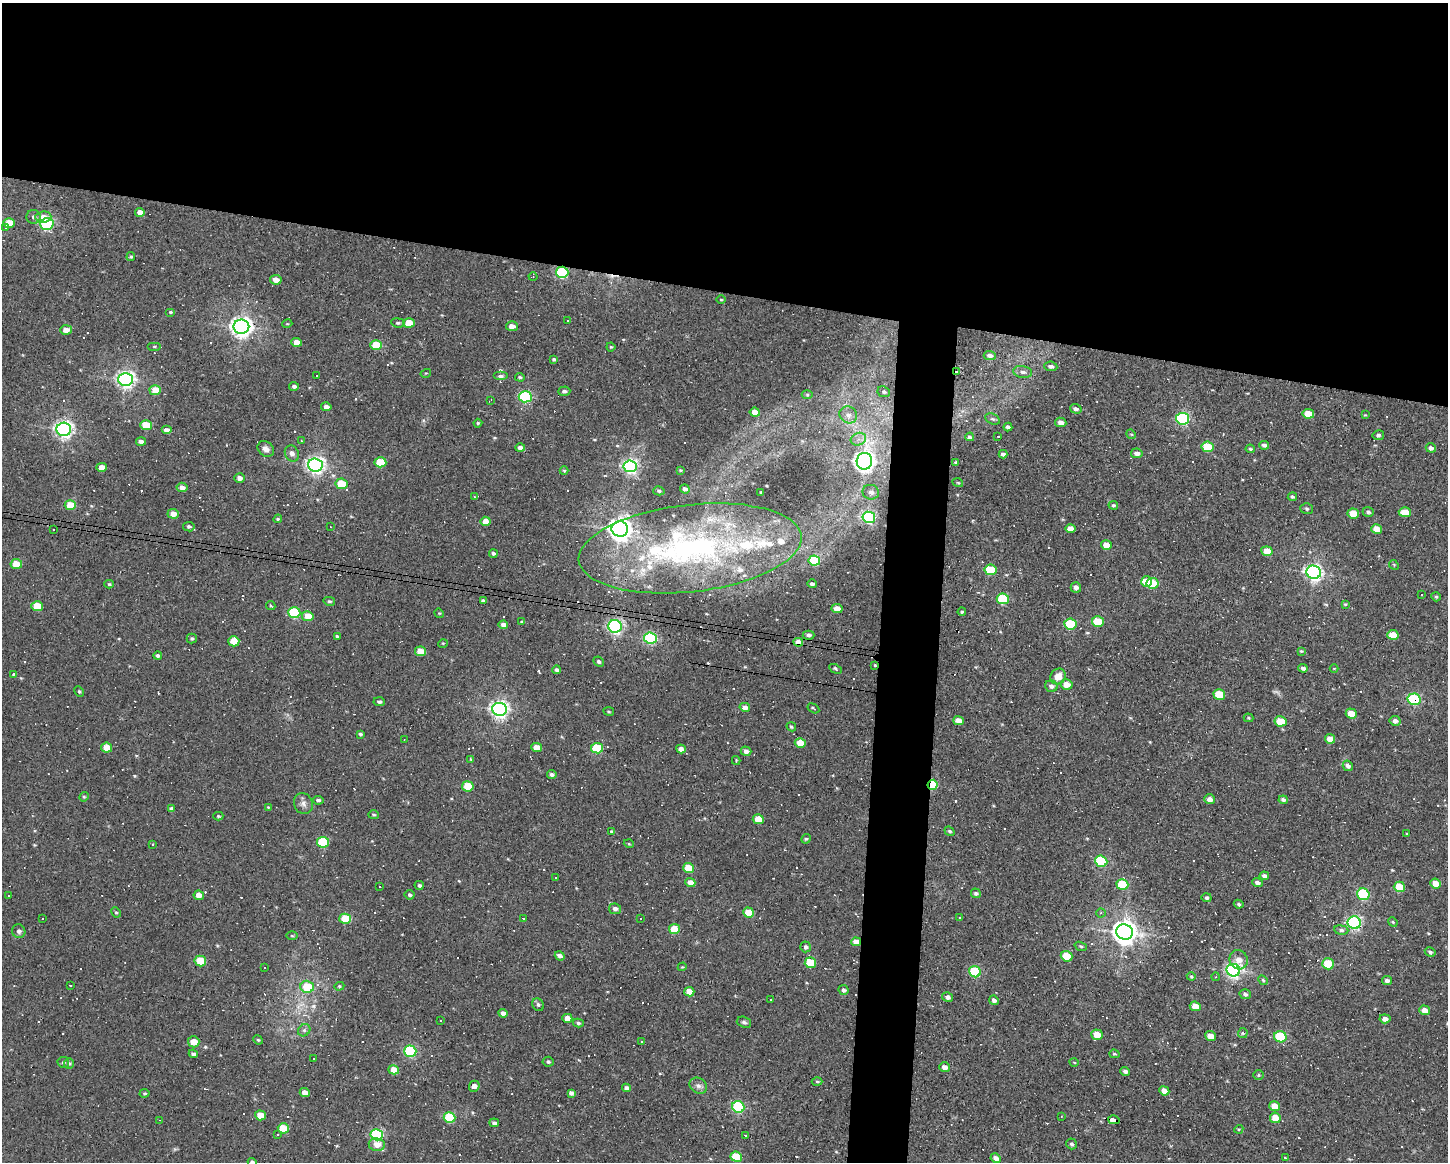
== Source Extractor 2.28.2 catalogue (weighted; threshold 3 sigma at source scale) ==
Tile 2 of 3 x 4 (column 2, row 1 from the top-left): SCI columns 1553-2998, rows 3481-4640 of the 4664 x 4640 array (HDU 1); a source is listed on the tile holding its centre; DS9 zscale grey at full resolution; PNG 1450 x 1164 px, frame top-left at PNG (2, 3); each listed source drawn as its Kron ellipse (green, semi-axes under 4 px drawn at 4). Shown black and unused: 28% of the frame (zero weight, under 3 of 4 exposures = <1% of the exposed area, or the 3 px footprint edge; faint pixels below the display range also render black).
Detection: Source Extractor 2.28.2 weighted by HDU 2 'WHT'; one run over the whole footprint, this tile lists its part. Background 0.037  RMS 0.0064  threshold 0.0288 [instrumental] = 3 sigma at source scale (4.5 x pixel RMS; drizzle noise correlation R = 1.50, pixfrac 1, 0.05/0.05 arcsec/px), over >= 5 px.
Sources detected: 434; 1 too faint to see at this stretch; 101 cosmic-ray / hot-pixel residue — neither listed nor drawn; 11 inside a brighter listed object's ellipse — not listed separately; the other 321 listed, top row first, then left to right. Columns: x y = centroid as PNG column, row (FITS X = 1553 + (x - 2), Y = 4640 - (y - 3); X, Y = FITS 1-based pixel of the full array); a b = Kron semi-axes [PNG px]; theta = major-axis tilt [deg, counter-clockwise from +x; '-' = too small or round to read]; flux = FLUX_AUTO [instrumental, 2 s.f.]
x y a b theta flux
140 212 5 4 - 4.4
33 217 7 7 - 1.7
43 217 8 5 5 5.6
9 223 6 5 - 11
47 224 6 6 - 97
5 228 3 3 - 24
131 257 4 4 - 0.88
562 272 6 5 - 72
533 277 4 3 - 0.5
276 280 5 5 - 5.1
721 300 5 3 - 0.52
170 312 5 4 - 0.75
568 321 3 3 - 2.1
398 323 7 4 -8 1.2
409 323 6 4 -1 13
287 324 5 3 - 0.51
512 326 6 5 - 4.7
241 327 8 7 - 390
66 330 6 4 5 4.5
296 342 5 4 - 7.1
376 345 6 5 - 20
154 346 7 3 0 0.78
611 347 4 4 - 0.75
990 355 6 4 -5 2.3
554 359 4 3 - 1.1
1051 366 6 5 - 1.7
957 372 3 3 - 3.7
1023 372 9 6 -9 2.4
426 373 5 3 - 0.58
317 376 2 2 - 0.46
500 376 7 4 0 1.6
520 377 5 3 - 0.8
126 379 7 6 - 250
294 386 5 4 - 1.8
155 390 6 5 - 10
564 391 6 4 3 1.4
884 392 6 5 - 1.2
807 395 5 3 - 0.73
525 397 6 5 - 84
491 400 4 2 - 0.45
326 407 5 4 - 2.8
1076 409 6 4 -20 2
755 412 5 4 - 6.6
1308 414 6 5 - 12
848 415 9 8 - 3.5
1365 415 3 3 - 0.5
993 419 8 5 -25 1.2
1183 419 6 6 - 99
1061 422 6 4 -10 3.4
478 423 4 4 - 0.79
146 425 6 5 - 16
1008 427 4 4 - 1.5
64 429 7 6 - 250
166 430 5 4 - 3.2
1131 434 5 4 - 0.7
1378 435 6 5 - 1.4
998 436 3 2 - 0.35
970 437 4 3 - 1.4
858 439 8 6 21 2.6
302 441 3 2 - 0.66
141 442 5 4 - 2.3
1264 445 5 4 - 1.8
1207 447 6 5 - 23
520 448 5 4 - 2.8
1431 448 5 4 - 2
266 449 9 7 -40 3.3
1250 449 5 4 - 0.95
292 453 8 6 -63 2.7
1137 453 6 5 - 2.8
1003 454 4 4 - 1.7
864 461 8 7 - 350
380 462 6 5 - 22
956 462 3 3 - 0.84
315 465 7 6 - 260
630 466 7 6 - 190
102 467 5 4 - 4.6
681 470 4 3 - 0.72
564 471 4 4 - 0.7
240 478 5 4 - 3.2
958 483 5 3 - 0.52
341 484 6 5 - 15
182 487 5 4 - 2.8
685 489 5 4 - 2
659 491 5 4 - 1
761 492 3 2 - 0.57
871 492 8 7 - 3.2
474 497 3 2 - 0.9
1292 497 4 4 - 0.92
70 505 5 5 - 14
1113 505 5 4 - 1.1
1306 509 6 5 - 1.1
1368 512 5 5 - 1.5
1405 512 6 5 - 11
1353 513 6 5 - 11
173 514 5 5 - 5.1
869 517 6 5 - 110
278 519 4 4 - 0.66
486 521 5 5 - 6.7
189 527 6 4 -10 1.2
330 527 3 2 - 0.41
1070 528 5 4 - 4.6
620 529 8 7 - 490
1377 529 5 4 - 7.4
53 530 3 3 - 1.4
1106 545 5 4 - 9.4
690 548 112 43 6 180
1267 551 5 4 - 9.5
493 553 4 4 - 1.4
814 561 6 5 - 51
16 564 6 5 - 14
1394 565 5 4 - 0.62
990 570 6 5 - 27
1314 572 7 6 - 230
1147 581 5 5 - 13
1152 583 6 5 - 26
109 584 5 4 - 0.95
812 584 4 3 - 1.5
1076 587 5 5 - 2.5
1421 595 3 3 - 1.6
1436 597 5 4 - 0.78
1003 599 6 5 - 45
329 601 6 4 -13 1
483 601 4 3 - 1.3
1345 604 4 3 - 0.63
271 605 5 3 - 0.61
37 606 6 5 - 18
837 609 5 4 - 8.3
962 612 4 4 - 0.92
294 613 6 5 - 53
439 613 5 4 - 0.6
308 616 5 5 - 10
522 622 4 3 - 0.67
1098 622 6 5 - 23
1070 624 6 5 - 38
503 625 5 4 - 3.4
615 626 7 6 - 140
809 635 6 4 -1 1.5
1393 635 5 5 - 11
337 636 4 3 - 0.83
650 638 6 5 - 87
192 639 5 5 - 1
234 641 5 5 - 11
798 642 5 4 - 8.2
443 643 5 3 - 0.55
420 651 6 5 - 12
1301 651 3 3 - 0.56
158 655 4 3 - 1.5
599 662 5 4 - 1.5
875 665 3 3 - 0.49
1303 668 5 4 - 1.7
1334 668 4 3 - 0.45
835 669 6 3 -27 1.1
556 670 4 3 - 1.4
14 674 3 3 - 0.54
1058 676 8 7 - 6.4
1066 684 6 5 - 6.7
1051 686 6 5 - 2.2
79 691 5 4 - 0.88
1219 694 6 5 - 23
1414 699 6 6 - 68
379 702 6 4 -3 1.2
745 707 5 4 - 3.4
813 708 6 3 -32 0.85
499 709 7 6 - 260
609 711 5 3 - 0.62
1351 714 5 5 - 11
1249 718 5 4 - 0.68
958 721 5 4 - 5.9
1280 721 6 5 - 17
1395 721 5 5 - 2.6
791 727 5 3 - 0.95
360 734 4 3 - 0.98
1330 739 5 4 - 7.2
404 740 3 2 - 0.36
800 743 5 4 - 13
537 747 5 4 - 8.3
106 748 5 5 - 9.2
597 748 6 5 - 34
681 749 5 4 - 3.7
746 751 5 4 - 2.6
471 759 4 3 - 0.59
736 761 4 3 - 0.61
1348 766 5 5 - 2.2
552 774 5 4 - 1.7
933 785 5 5 - 39
468 786 6 5 - 23
84 797 5 4 - 0.8
1210 799 5 5 - 3.4
318 800 5 4 - 1.4
1283 800 4 4 - 1.6
303 804 11 9 -67 3.2
268 807 4 3 - 0.49
171 809 4 4 - 1.9
374 815 5 4 - 0.84
218 816 5 4 - 0.78
758 819 5 5 - 15
612 831 4 3 - 0.88
950 831 5 4 - 0.96
1407 834 4 3 - 0.56
806 839 5 4 - 0.89
323 842 6 5 - 44
153 844 3 2 - 0.64
629 844 5 3 - 0.57
1101 861 6 5 - 58
689 868 5 5 - 18
1264 876 5 4 - 1.9
556 878 3 3 - 0.86
690 882 5 4 - 6
1257 882 5 4 - 1.9
1122 884 6 5 - 28
1436 884 5 5 - 8.6
419 885 5 4 - 1.3
380 887 3 3 - 35
1399 887 5 5 - 19
976 893 5 4 - 1.3
1363 894 6 5 - 57
199 895 5 4 - 5.9
410 895 5 4 - 1.2
8 896 4 3 - 0.53
1207 898 5 4 - 1.5
1239 904 5 3 - 1
615 909 6 5 - 2.2
116 912 5 4 - 0.87
749 913 5 5 - 19
1101 913 4 4 - 1
42 918 3 2 - 0.74
523 918 3 2 - 0.59
641 918 3 3 - 1.7
960 918 3 3 - 1.1
345 919 6 5 - 23
1393 922 5 4 - 0.71
1354 923 6 6 - 140
674 929 5 5 - 17
1341 930 7 5 -8 1.6
19 931 7 6 - 2
1124 932 8 7 - 580
292 936 6 4 -1 0.76
856 942 5 4 - 5.9
1081 946 6 4 -19 0.81
806 947 5 5 - 1.5
1430 952 5 4 - 1.4
560 956 5 4 - 3
1067 956 6 5 - 18
1239 960 10 9 - 5.5
200 961 6 5 - 23
810 963 6 5 - 26
1328 964 6 5 - 29
682 967 4 3 - 0.57
264 968 3 2 - 1
1233 970 7 6 - 170
975 972 6 5 - 44
1191 976 4 4 - 0.65
1216 977 4 3 - 0.5
1263 980 5 4 - 0.86
1387 981 5 4 - 2.4
70 985 3 3 - 1.2
339 986 5 4 - 0.83
307 987 7 6 - 18
843 990 5 5 - 1.6
689 992 5 4 - 8.9
1245 994 6 5 - 1.5
948 997 5 5 - 2.4
771 1000 3 2 - 0.62
994 1000 5 4 - 2
538 1005 7 5 -56 1.3
1195 1006 5 4 - 9.3
1425 1010 5 4 - 5.7
503 1013 5 4 - 2.7
567 1018 5 4 - 5.3
1385 1019 5 4 - 3.4
441 1021 3 2 - 0.72
744 1022 7 5 -20 1.5
578 1023 5 4 - 1.2
304 1030 7 5 44 1.5
1243 1033 5 5 - 0.75
1097 1035 6 5 - 9.5
1210 1036 5 5 - 8.1
1280 1037 6 5 - 40
258 1040 5 4 - 0.77
194 1042 6 5 - 7.7
642 1042 3 2 - 0.47
410 1051 6 5 - 75
193 1054 5 4 - 1.7
1114 1054 5 4 - 0.73
314 1058 2 2 - 0.61
63 1062 6 5 - 1.2
548 1062 5 5 - 1.4
1074 1062 5 3 - 0.52
69 1063 5 4 - 1.1
944 1067 5 5 - 3.5
394 1070 5 4 - 8.1
1125 1071 5 4 - 1.7
1259 1075 5 4 - 0.85
817 1081 5 3 - 0.75
474 1086 5 5 - 2.7
698 1086 9 7 -33 2.6
626 1088 4 4 - 2.3
1164 1091 5 4 - 5
145 1093 5 4 - 0.87
305 1093 5 4 - 5.2
571 1093 4 4 - 1.6
1274 1106 5 5 - 7.2
738 1107 6 5 - 67
260 1115 5 5 - 11
1061 1116 2 2 - 0.47
449 1118 6 5 - 44
1275 1118 5 5 - 12
159 1120 3 2 - 0.36
1114 1120 6 4 -14 63
494 1123 5 4 - 1.7
283 1128 5 5 - 18
1239 1129 5 3 - 0.65
278 1134 3 3 - 0.62
377 1135 6 5 - 86
745 1136 3 3 - 4.2
1072 1144 5 5 - 1.4
377 1145 8 6 -8 6.1
736 1157 6 5 - 24
996 1158 5 4 - 2.8
1285 1158 3 2 - 0.55
252 1162 4 3 - 2.1
Overlapping masked pixels (flux is a lower limit): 8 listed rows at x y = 562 272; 957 372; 798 642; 875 665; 1414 699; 933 785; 856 942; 1114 1120
Isophote crosses this tile's border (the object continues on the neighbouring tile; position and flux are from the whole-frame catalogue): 1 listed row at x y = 252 1162